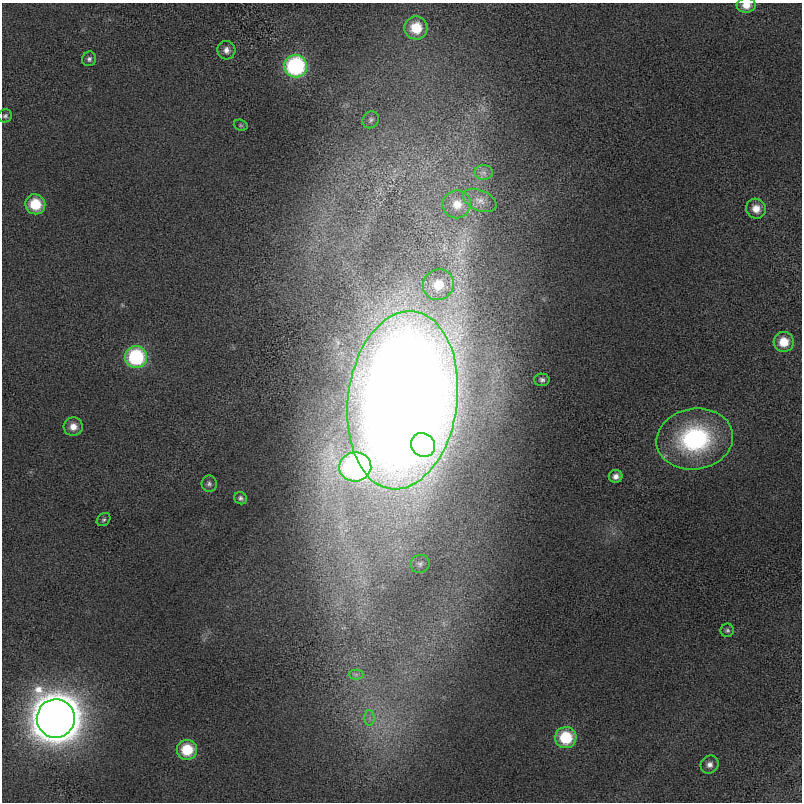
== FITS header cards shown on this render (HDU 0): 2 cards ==
NAXIS1  =                  800
NAXIS2  =                  800

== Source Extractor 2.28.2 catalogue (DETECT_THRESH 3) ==
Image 800 x 800 px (HDU 0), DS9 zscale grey, 1 PNG px = 1 image px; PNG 804 x 804 px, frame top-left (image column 1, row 800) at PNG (2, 3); each listed source drawn as its Kron ellipse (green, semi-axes under 4 px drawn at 4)
Background 3190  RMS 650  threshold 1960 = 3 sigma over >= 5 px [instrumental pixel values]
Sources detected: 34; all 34 listed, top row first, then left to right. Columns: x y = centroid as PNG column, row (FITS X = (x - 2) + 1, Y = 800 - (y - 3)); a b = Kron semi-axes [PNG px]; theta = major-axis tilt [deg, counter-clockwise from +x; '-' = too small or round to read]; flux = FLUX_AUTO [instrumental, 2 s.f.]
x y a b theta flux
746 5 9 7 4 4.7e+05
416 28 11 11 - 1.5e+06
226 50 9 9 - 2.6e+05
89 59 7 7 - 1.4e+05
295 66 11 11 - 6.7e+06
5 116 7 6 - 1.1e+05
371 120 9 8 - 1.5e+05
241 125 7 5 -21 7.7e+04
484 173 9 7 -2 1.9e+05
480 200 18 10 -23 4.2e+05
35 204 10 10 - 1.5e+06
457 204 14 14 - 7.9e+05
756 209 10 9 - 5.2e+05
438 285 16 15 - 1.3e+06
784 342 10 10 - 8.8e+05
136 357 11 11 - 4.5e+06
542 380 7 6 - 1.3e+05
403 400 90 54 83 1.8e+08
73 427 9 9 - 4.2e+05
695 439 38 30 10 6.8e+06
423 445 12 11 - 2.9e+06
355 467 16 14 6 1.3e+07
616 476 7 6 - 2.4e+05
209 484 8 7 - 1.4e+05
241 498 6 6 - 1.2e+05
104 520 7 6 - 8.9e+04
420 564 10 9 - 1.8e+05
727 630 7 6 - 1.1e+05
356 674 7 5 -1 1.2e+05
56 718 19 19 - 1.6e+08
369 718 8 5 -89 1.6e+05
566 738 10 10 - 2.3e+06
187 750 10 10 - 1.6e+06
710 765 9 8 - 2.5e+05
At the frame edge (FLAGS 8, measured only in part): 1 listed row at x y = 746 5